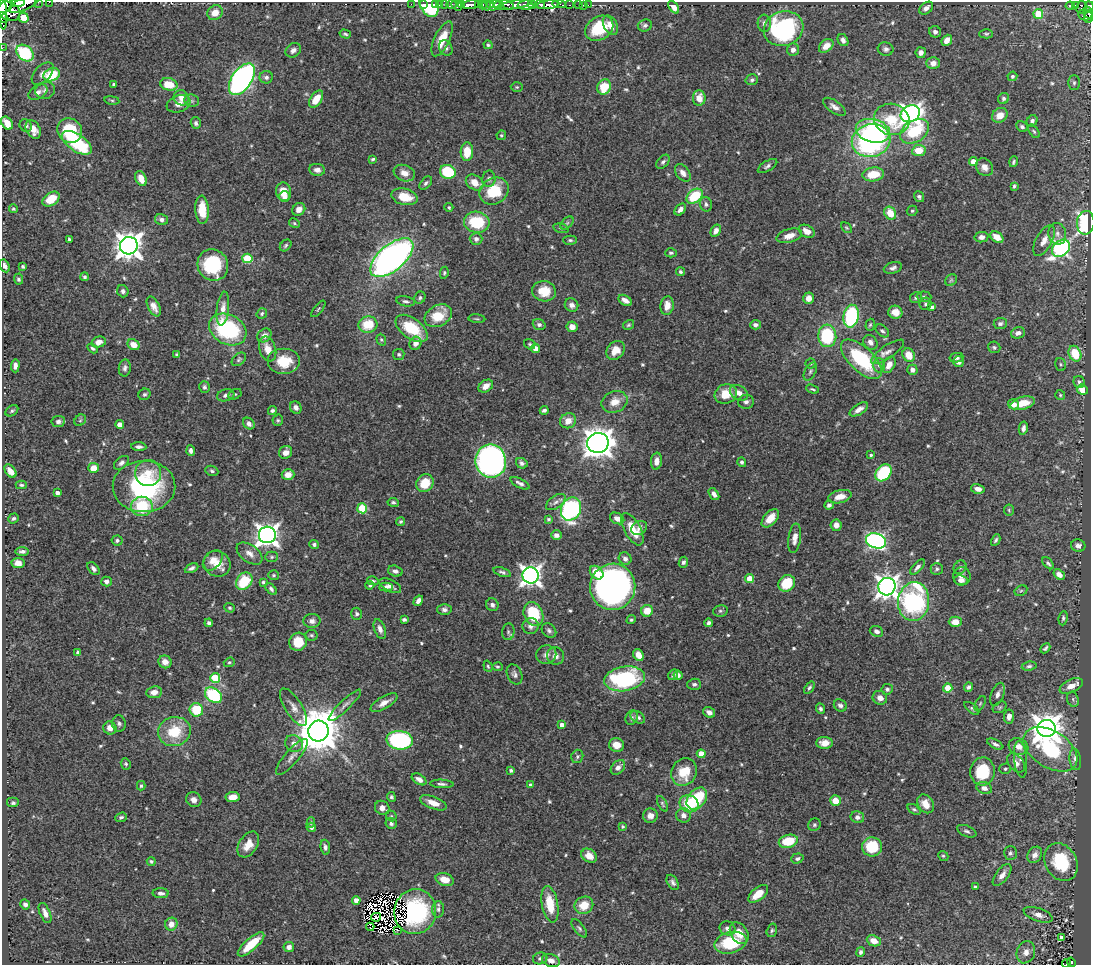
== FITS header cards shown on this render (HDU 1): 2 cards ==
NAXIS1  =                 1089
NAXIS2  =                  963

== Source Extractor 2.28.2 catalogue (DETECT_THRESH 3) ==
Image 1089 x 963 px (HDU 1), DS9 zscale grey, 1 PNG px = 1 image px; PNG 1093 x 967 px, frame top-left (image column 1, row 963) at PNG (2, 2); each listed source drawn as its Kron ellipse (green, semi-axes under 4 px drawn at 4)
Background 0.571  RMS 0.014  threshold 0.0416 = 3 sigma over >= 5 px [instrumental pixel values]
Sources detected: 620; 5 with non-positive FLUX_AUTO (blend fragments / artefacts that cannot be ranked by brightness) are neither listed nor drawn; of the other 615, the 500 brightest by FLUX_AUTO listed and drawn (115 fainter detections omitted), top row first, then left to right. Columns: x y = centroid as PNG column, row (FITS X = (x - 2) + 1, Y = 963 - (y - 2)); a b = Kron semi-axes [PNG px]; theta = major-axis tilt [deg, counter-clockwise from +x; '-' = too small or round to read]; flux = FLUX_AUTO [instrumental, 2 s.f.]
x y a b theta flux
38 2 2 2 - 16
49 2 2 2 - 3.5
17 3 7 3 5 120
24 3 17 6 25 360
411 4 2 2 - 3.9
423 4 3 3 - 13
429 4 13 8 -64 65
436 4 3 3 - 11
445 4 3 3 - 7.9
452 4 5 3 - 18
507 4 7 4 -25 82
540 4 5 3 - 81
559 4 6 3 -10 11
4 5 9 6 23 280
440 5 4 3 - 13
457 5 6 3 -41 90
461 5 4 3 - 59
471 5 9 3 7 190
478 5 4 2 - 1.3
482 5 4 3 - 17
486 5 5 3 - 27
490 5 4 3 - 24
495 5 6 3 43 53
499 5 4 3 - 55
515 5 18 4 11 110
526 5 8 4 1 230
532 5 4 3 - 73
548 5 11 4 5 140
569 5 3 2 - 18
579 5 3 2 - 6.4
583 5 2 2 - 1.7
588 5 2 2 - 2.6
1075 5 4 3 - 17
1070 6 5 3 - 32
1089 6 5 3 - 22
674 7 7 4 -54 6.6
1081 7 6 5 - 8.6
926 8 8 5 39 4.3
9 11 12 9 -25 480
3 13 17 3 -87 200
215 13 8 7 - 12
1088 13 7 3 -62 29
1038 14 5 5 - 35
1085 15 7 5 -9 24
1089 17 6 3 68 28
4 18 4 3 - 85
23 18 5 5 - 12
764 23 8 6 -87 4.1
610 25 10 6 -62 9
645 26 7 6 - 2.4
599 28 15 11 32 36
784 29 20 17 20 140
935 32 6 5 - 3.4
345 34 6 3 -16 1.6
986 34 7 4 -1 1.6
442 39 19 7 64 20
843 40 6 5 - 3.7
947 40 6 4 49 6.7
488 45 4 4 - 1.6
826 46 8 5 40 9.6
2 48 2 2 - 1.9
446 48 8 6 -59 2.9
886 49 8 6 -8 2.9
293 50 8 6 37 4.2
793 50 6 5 - 4.6
25 53 10 7 -41 75
921 53 5 5 - 4.3
933 63 7 6 - 6.2
43 74 13 8 47 5.3
52 75 8 6 21 36
1012 76 5 4 - 2.2
266 77 6 6 - 2.8
242 79 18 10 56 310
752 80 6 5 - 2.3
1074 83 7 5 90 2.1
114 84 3 3 - 1.8
169 84 9 6 -14 23
517 87 6 5 - 1.4
604 87 8 6 67 27
45 90 10 8 20 4
38 92 10 6 30 4.7
181 98 8 7 - 7.2
699 98 8 6 -89 9.6
1003 98 6 5 - 1.8
316 99 9 5 55 17
112 100 7 4 -8 1.5
192 101 7 6 - 2.3
179 104 12 8 21 6.5
834 107 13 6 -36 5.3
910 114 10 8 24 500
1000 115 8 7 - 10
892 119 18 15 -15 43
1032 121 6 5 - 2.6
7 123 7 5 -55 14
196 123 6 5 - 2.6
26 125 6 5 - 2.6
1022 127 6 5 - 2.3
33 129 10 7 -62 9.8
70 131 13 11 -45 51
873 131 17 11 -14 100
914 131 16 10 32 49
1034 131 8 4 -52 1.7
501 135 5 4 - 1.5
871 140 19 16 14 180
77 143 17 8 -34 60
919 150 6 5 - 17
467 152 9 6 87 19
373 159 4 3 - 1.5
973 161 4 4 - 12
663 162 8 5 49 2.6
1014 162 5 3 - 1.6
767 166 11 5 31 2.8
984 167 9 8 - 5.9
317 170 8 6 -7 4.6
448 172 8 6 -25 50
404 173 11 8 -19 7.6
683 173 10 6 -53 5.9
873 174 11 7 8 23
141 178 8 5 -67 10
489 179 8 6 88 3
426 183 8 5 49 2.3
475 183 9 7 -35 11
1014 186 4 3 - 1.5
494 191 15 13 33 37
284 192 9 7 -82 13
695 196 9 6 39 42
285 197 5 5 - 3.3
404 197 13 8 -14 20
919 197 6 5 - 2.1
51 199 9 6 35 19
706 204 7 6 - 2.4
449 207 4 3 - 1.3
13 209 4 4 - 1.5
299 209 7 6 - 5.3
202 210 14 7 -86 19
680 210 7 4 48 4.5
912 211 5 5 - 1.6
890 213 7 5 -57 19
162 220 6 5 - 3.6
477 222 13 10 -9 42
294 223 5 4 - 1.4
567 223 8 4 45 2
1086 223 12 8 85 110
561 228 8 4 -13 1.8
846 228 6 4 -41 1.3
716 231 6 5 - 5
807 231 8 6 -30 9.4
1057 234 11 8 -78 5.3
789 236 13 6 16 9.5
981 237 7 5 12 4.9
997 237 7 5 -35 10
69 239 3 3 - 2
476 239 6 6 - 3.1
570 240 7 4 -1 1.7
1044 240 17 8 61 8.5
286 245 6 5 - 1.7
129 246 9 8 - 1200
1061 248 10 7 41 240
671 253 6 4 2 1.8
247 258 5 5 - 49
392 258 26 13 40 450
213 265 16 15 - 61
5 266 7 4 -63 4
23 266 3 3 - 2
893 268 9 5 16 3.4
680 272 4 4 - 2
444 273 6 4 80 1.4
84 277 4 4 - 1.9
18 279 5 4 - 1.9
951 280 6 5 - 1.6
123 291 6 5 - 2.6
544 291 12 10 -10 22
924 297 7 5 -4 2.2
420 298 6 5 - 2
808 298 6 5 - 7.9
916 298 6 5 - 2.6
625 300 7 5 -33 5.8
406 301 9 5 -11 2.5
925 304 6 5 - 2.2
571 305 7 6 - 4.6
154 306 11 5 -62 6.4
667 306 9 6 81 9.5
932 307 4 4 - 3.1
223 309 17 6 83 8.5
318 309 10 4 51 1.6
895 312 7 6 - 10
262 313 5 5 - 1.9
438 316 14 10 29 25
851 316 11 7 81 95
477 319 8 3 -5 1.4
368 324 9 8 - 26
1000 324 6 5 - 2.5
539 325 6 5 - 2.8
628 325 6 4 32 1.5
755 325 5 5 - 3.9
870 325 6 4 72 1.4
572 327 5 5 - 8.3
412 328 18 10 -37 39
228 330 20 14 -28 96
882 331 8 5 -42 2.5
1018 333 7 5 17 4.6
264 335 8 6 43 5
827 336 11 9 -86 73
381 340 6 4 -68 1.4
99 342 7 5 15 6.2
870 342 8 6 -49 4.5
415 343 7 6 - 6
530 344 6 5 - 1.6
133 345 6 5 - 11
994 347 6 5 - 1.9
93 348 6 4 -33 1.9
268 349 13 8 -71 10
536 349 4 4 - 12
615 350 10 8 48 13
887 352 19 6 34 6.1
399 354 5 5 - 2
1075 354 8 6 -66 26
177 355 3 3 - 1.5
909 355 7 6 - 14
956 358 7 4 11 2.8
239 359 8 5 42 2
861 359 26 12 -43 68
284 361 16 13 0 25
959 362 5 5 - 4.9
811 363 5 5 - 1.5
1060 364 7 5 -72 1.6
879 365 7 6 - 2.6
889 365 9 5 59 8
15 366 7 4 88 4.4
125 368 8 6 82 3.1
912 370 5 5 - 4.4
810 371 10 5 61 2.6
1079 382 6 5 - 2.8
486 386 8 5 34 7.9
204 387 6 5 - 2.1
813 389 7 3 -18 1.4
1082 390 5 5 - 11
739 393 10 7 -32 6.5
144 394 6 5 - 1.8
235 394 7 4 28 1.4
726 394 11 9 20 19
226 395 9 6 15 3.6
1060 395 5 5 - 1.3
614 402 13 10 23 11
746 402 8 7 - 3.6
1023 403 12 6 14 20
1013 404 6 5 - 6.6
296 407 6 5 - 3.7
859 409 10 5 33 5.7
544 410 4 3 - 2.4
12 411 7 5 36 1.8
272 411 4 4 - 2.2
80 420 6 5 - 1.5
278 420 6 5 - 1.6
568 421 8 7 - 9
58 422 7 5 7 3.4
120 424 4 4 - 9.7
249 424 6 5 - 3.9
1023 428 7 4 79 3.4
598 443 11 10 - 1200
139 447 7 4 -4 3
191 451 5 4 - 3
286 452 7 6 - 6.4
871 455 3 3 - 1.7
491 461 17 15 -81 470
656 461 8 5 82 5.9
742 462 5 4 - 2.3
121 463 9 5 39 3
522 463 6 5 - 2.8
94 468 5 5 - 12
10 471 7 5 -52 8.6
212 471 6 5 - 2
148 473 13 13 - 13
883 473 9 7 50 62
288 475 6 5 - 8.7
425 483 9 8 - 21
520 483 10 4 -27 3.3
21 485 5 4 - 1.7
144 486 31 25 -1 120
978 489 7 4 -12 5.1
57 493 4 4 - 3.7
714 494 7 4 -54 4.7
840 497 12 6 13 10
393 502 5 4 - 1.9
556 502 11 6 36 3.7
829 505 5 4 - 3.1
142 506 11 9 -6 43
362 508 5 5 - 47
571 509 12 9 64 180
1009 510 5 5 - 1.4
13 518 5 4 - 2.1
617 518 7 5 -26 5.6
770 518 11 6 47 13
548 519 4 4 - 1.8
401 521 5 4 - 1.4
836 525 6 5 - 5.8
639 528 8 6 31 4
632 529 18 8 -61 21
267 535 8 8 - 750
556 535 5 4 - 5
795 538 15 6 81 6.4
117 540 5 5 - 2.1
996 540 6 4 62 2
876 541 10 7 -17 240
314 544 5 4 - 2.3
1078 546 7 6 - 4.4
22 551 7 4 1 2.9
249 553 15 8 -36 6.8
272 557 6 5 - 1.7
625 559 6 6 - 3.5
213 560 12 8 47 9.4
683 562 5 4 - 2.2
18 563 6 5 - 6.2
1048 563 7 4 -47 2.1
217 564 14 12 -31 16
917 567 9 4 47 3.4
960 567 7 6 - 2.4
191 568 7 4 26 2.8
93 569 7 4 -48 3.5
937 569 6 6 - 2.3
395 571 7 5 -17 4.1
502 572 9 4 -18 2.5
597 573 8 5 -45 15
1059 574 6 4 -38 6.6
274 575 5 5 - 1.6
531 575 8 8 - 560
962 576 9 8 - 5.3
749 578 4 4 - 16
961 580 7 5 -10 4.4
106 581 5 5 - 3.1
244 581 9 7 52 40
373 581 6 4 -10 1.8
263 582 3 3 - 1.4
787 583 9 7 45 32
370 585 4 4 - 1.6
390 586 12 6 -27 4.4
386 587 7 4 4 2.8
613 587 23 22 - 610
887 587 9 8 - 740
271 589 7 4 -47 2.3
1021 591 7 5 29 1.6
418 601 6 4 57 4.2
914 602 19 15 84 150
492 605 6 6 - 3.3
230 608 5 4 - 1.6
444 609 7 5 0 3.3
647 611 6 5 - 15
720 611 7 5 12 2.1
357 614 6 5 - 2.3
533 614 12 9 -66 45
1063 618 7 4 83 2
404 620 4 3 - 2.2
631 620 5 4 - 1.5
312 621 8 7 - 4
955 622 6 5 - 9
209 623 4 4 - 2.6
708 623 4 3 - 2.5
531 626 8 8 - 4.1
380 629 10 5 -70 5
549 631 8 6 -47 2.8
876 631 7 5 -21 3.1
508 632 8 6 84 2.3
311 635 6 5 - 1.8
298 642 9 8 - 20
1045 648 6 3 44 1.9
78 652 4 4 - 2.1
546 655 10 9 - 5.1
638 655 6 5 - 8.8
555 656 9 8 - 4.9
165 662 7 6 - 6.7
229 662 5 4 - 1.4
488 666 6 4 -70 1.4
1029 666 7 4 8 2.2
497 667 5 4 - 1.4
515 674 10 7 -66 3.5
673 675 5 4 - 1.9
678 675 5 4 - 2.7
215 678 5 5 - 41
625 679 20 12 10 110
694 684 7 5 1 2.5
1071 686 12 6 26 8.5
968 687 5 4 - 2.6
809 688 7 4 53 1.8
948 688 4 4 - 23
887 689 6 5 - 2.5
154 692 8 6 6 7.2
997 694 12 6 70 4.5
213 695 9 7 -37 65
880 698 7 6 - 6.1
1073 699 8 5 -70 2
384 703 15 6 30 7.5
980 704 8 4 63 1.7
345 705 22 5 44 4.8
840 705 7 5 -40 3
293 707 21 8 -58 7.8
1000 707 7 5 31 1.6
972 708 9 4 -38 1.9
820 709 5 4 - 2.3
196 710 7 6 - 32
709 712 6 5 - 4.4
638 717 8 5 -33 3.2
1009 717 7 5 84 6
632 718 7 6 - 2.3
119 723 8 7 - 2.9
562 725 4 4 - 6.3
110 728 6 6 - 8.1
1046 728 9 8 - 1400
318 731 10 10 - 3900
174 732 16 14 14 32
400 740 13 9 -7 160
824 743 8 6 -1 7.5
294 744 9 8 - 7
995 744 9 4 -27 3.1
617 745 7 6 - 9.5
1019 746 10 8 -20 7.7
1050 749 30 18 -33 91
701 754 4 4 - 11
577 756 7 6 - 1.9
292 757 23 7 49 7.1
1021 759 18 6 -85 4.8
1075 759 11 6 -82 5.6
1016 763 11 7 -51 5.5
126 764 6 5 - 1.8
618 767 8 6 46 4.8
1005 769 6 5 - 1.8
511 770 4 3 - 1.9
983 771 14 12 86 40
684 772 14 12 63 26
419 779 8 5 -32 4.8
442 784 12 4 -3 2.8
531 785 4 3 - 3.2
141 786 5 4 - 1.5
984 788 8 6 -20 4.5
233 797 7 5 7 12
391 797 5 4 - 1.8
697 798 12 8 50 49
194 800 8 7 - 5.6
835 801 5 5 - 15
13 803 6 5 - 1.9
433 803 14 6 -21 9.8
662 804 8 4 -62 1.8
689 804 10 8 -23 29
926 804 10 7 -58 11
382 808 8 6 -39 5.7
914 809 7 4 -34 1.8
683 815 7 7 - 5.4
391 816 6 5 - 1.4
650 816 7 7 - 5.8
121 817 6 4 19 2
857 817 7 6 - 3.6
311 823 5 4 - 1.8
391 823 6 5 - 2.9
814 825 6 6 - 1.9
311 827 5 4 - 2.6
623 827 4 4 - 1.4
967 831 10 5 -23 2.6
788 841 9 6 15 32
248 844 14 9 58 13
325 847 7 4 -81 3
872 847 10 9 - 39
1010 853 7 6 - 2.3
1035 855 9 6 59 5.9
589 856 8 6 -34 10
943 856 5 4 - 1.4
797 858 6 5 - 2.4
151 861 4 4 - 1.7
1061 862 20 15 -61 49
1002 875 13 6 53 5.9
445 880 9 6 -17 12
673 882 8 5 -60 2.8
975 887 3 3 - 1.5
161 893 8 5 -1 3.5
758 894 12 6 39 16
356 900 4 4 - 7.4
25 904 5 4 - 3.2
550 904 18 8 -79 23
584 905 9 8 - 17
438 909 8 6 86 2.9
415 912 22 21 - 59
45 913 11 5 -67 5.5
1038 915 15 6 -19 6.5
376 917 5 3 - 1.6
171 924 6 6 - 7.1
370 927 4 2 - 3.4
579 928 11 5 -53 2.2
727 928 8 7 - 4.1
398 930 3 2 - 2.6
772 930 7 5 73 2
739 933 12 8 -57 15
1061 937 4 3 - 2.2
874 941 7 5 -23 9.2
730 943 16 10 15 49
251 944 17 6 42 27
289 947 5 5 - 4.5
860 952 5 4 - 2.2
1026 952 11 9 68 6.7
540 958 7 6 - 2.2
551 960 9 6 -21 5.3
1071 962 5 4 - 25
1067 963 4 3 - 9.5
At the frame edge (FLAGS 8, measured only in part): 12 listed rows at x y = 38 2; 49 2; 17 3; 24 3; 4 5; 1089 6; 3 13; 1089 17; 2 48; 7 123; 5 266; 1067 963
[115 fainter detections neither listed nor drawn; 5 non-positive-flux detections neither listed nor drawn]